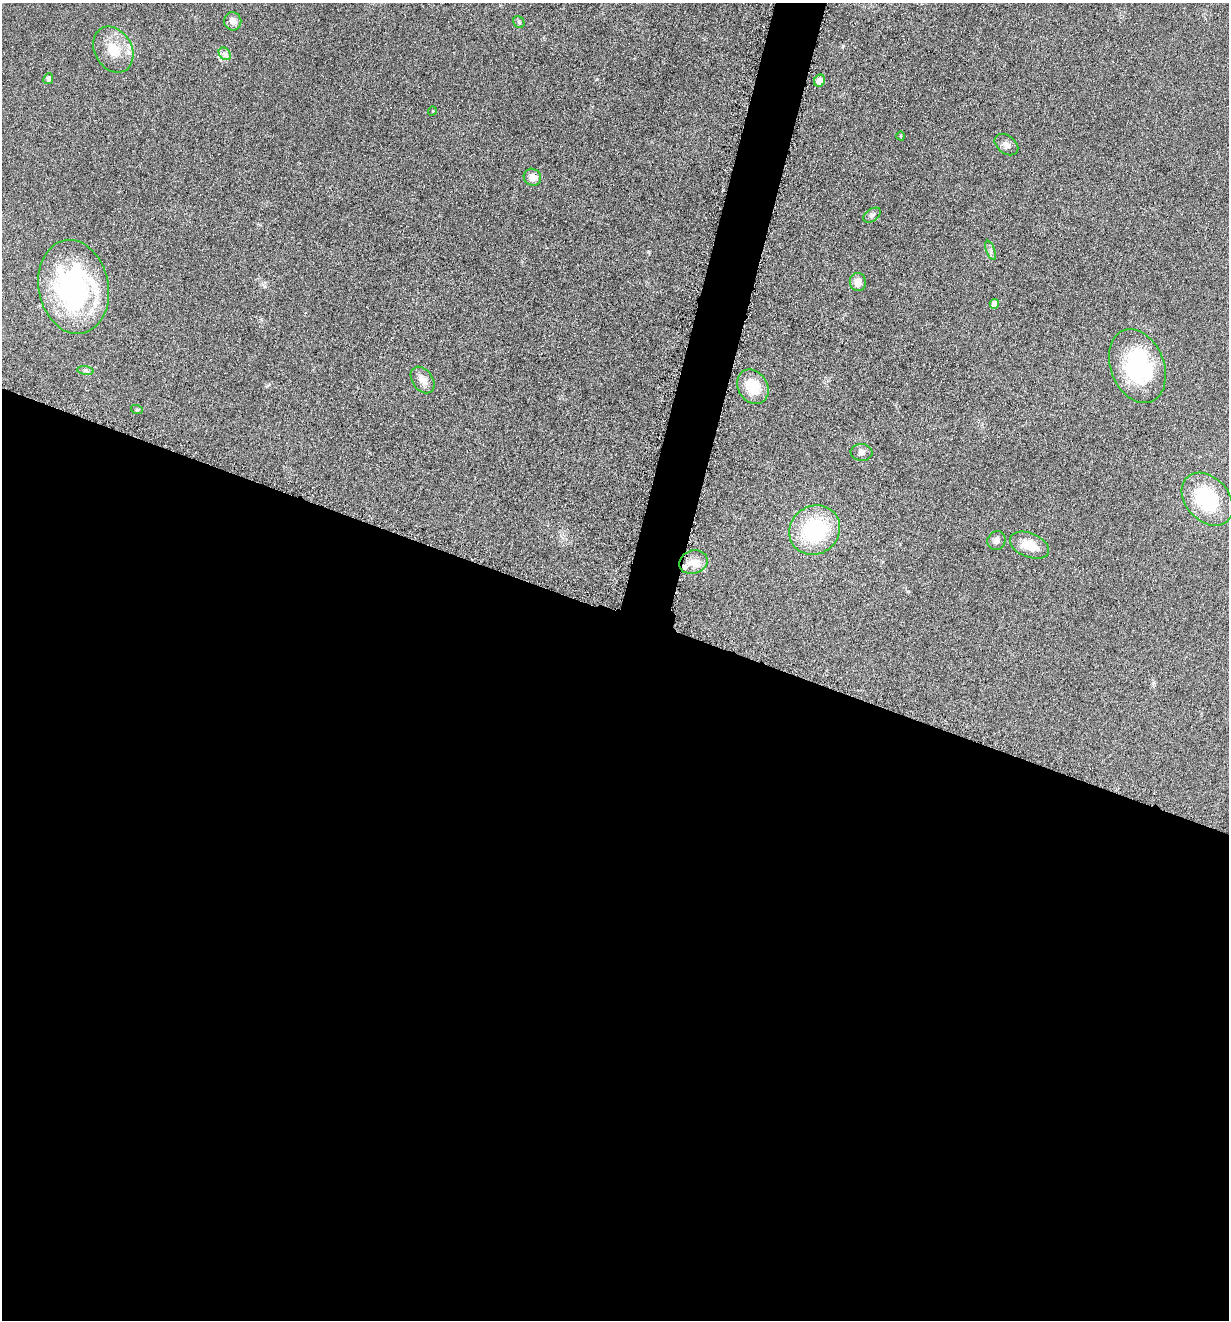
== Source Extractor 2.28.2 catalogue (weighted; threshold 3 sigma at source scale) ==
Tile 14 of 4 x 4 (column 2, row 4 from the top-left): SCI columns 1504-2730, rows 14-1331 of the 5322 x 5306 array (HDU 1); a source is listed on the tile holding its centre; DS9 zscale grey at full resolution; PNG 1231 x 1322 px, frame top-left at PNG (2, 3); each listed source drawn as its Kron ellipse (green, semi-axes under 4 px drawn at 4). Shown black and unused: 56% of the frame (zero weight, under 3 of 6 exposures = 2% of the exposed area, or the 3 px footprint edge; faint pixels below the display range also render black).
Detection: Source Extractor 2.28.2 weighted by HDU 2 'WHT'; one run over the whole footprint, this tile lists its part. Background 0.0753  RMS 0.0097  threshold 0.0395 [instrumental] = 3 sigma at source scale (4.09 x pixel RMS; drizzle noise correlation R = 1.36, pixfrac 0.8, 0.05/0.05 arcsec/px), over >= 5 px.
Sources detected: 31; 1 inside a brighter object's white glare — neither listed nor drawn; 4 inside a brighter listed object's ellipse — not listed separately; the other 26 listed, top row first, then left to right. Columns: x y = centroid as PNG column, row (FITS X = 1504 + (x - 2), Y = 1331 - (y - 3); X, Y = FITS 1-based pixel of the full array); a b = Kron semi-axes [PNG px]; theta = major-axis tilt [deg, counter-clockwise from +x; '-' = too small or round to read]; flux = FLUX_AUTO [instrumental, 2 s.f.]
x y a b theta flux
233 21 9 8 - 5.7
519 22 6 5 - 1.8
113 50 24 18 -60 22
225 54 7 5 -46 2.6
48 79 5 4 - 3.1
820 81 6 5 - 6
432 111 4 3 - 0.68
901 136 4 3 - 0.69
1006 145 13 9 -37 4.6
532 177 9 8 - 7.3
872 215 10 6 36 2.6
991 250 10 3 -69 1.9
858 282 9 8 - 8.2
74 287 47 35 -79 160
994 304 5 4 - 5.6
1137 366 38 26 -69 91
85 371 8 4 -8 1.9
423 380 15 10 -54 7.9
753 387 18 14 -56 25
137 410 6 4 -18 1
861 452 11 8 -4 3.6
1207 499 30 21 -48 58
815 530 26 24 35 77
996 541 9 9 - 3.8
1029 545 21 12 -22 17
693 562 14 11 19 10
Unlisted compact peaks at least as high as the median listed source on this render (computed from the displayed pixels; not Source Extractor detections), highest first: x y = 843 46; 597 79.